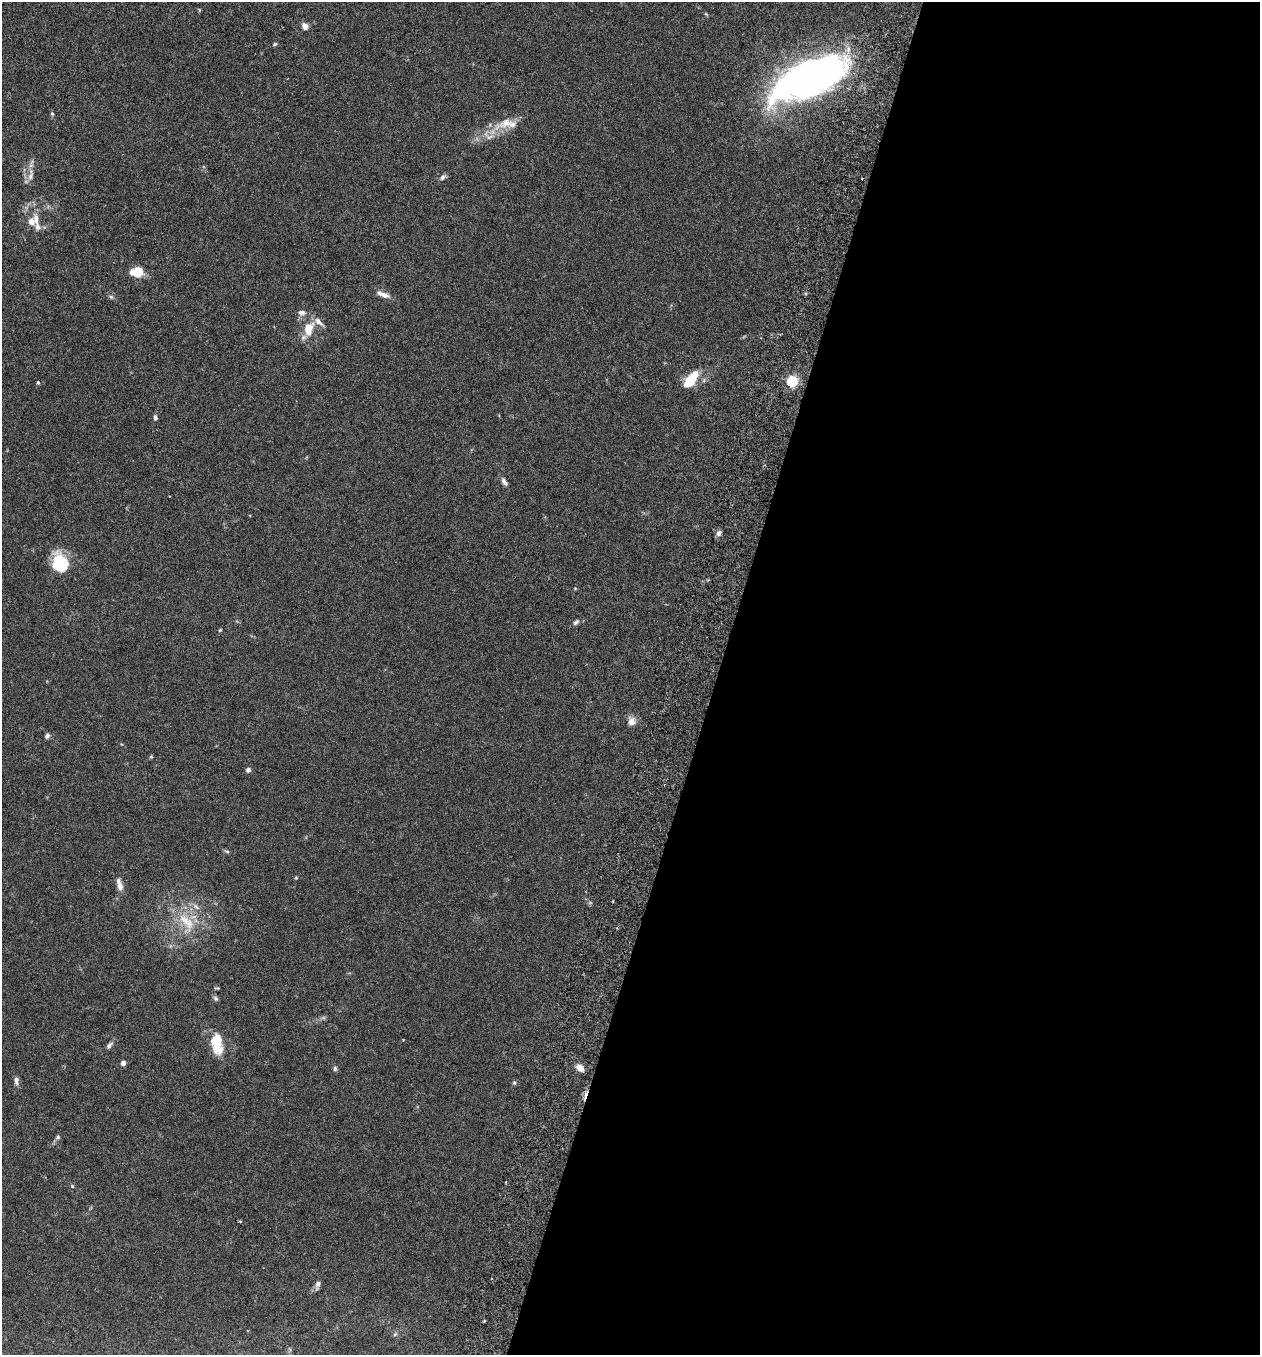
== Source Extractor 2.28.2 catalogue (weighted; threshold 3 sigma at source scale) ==
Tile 12 of 4 x 4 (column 4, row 3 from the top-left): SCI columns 3965-5222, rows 1381-2733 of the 5543 x 5465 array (HDU 1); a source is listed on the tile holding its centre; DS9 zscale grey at full resolution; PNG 1262 x 1357 px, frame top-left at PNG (2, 2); no overlay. Shown black and unused: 43% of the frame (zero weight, under 3 of 6 exposures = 3% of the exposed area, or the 3 px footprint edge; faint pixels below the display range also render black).
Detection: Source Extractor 2.28.2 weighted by HDU 2 'WHT'; one run over the whole footprint, this tile lists its part. Background 0.0173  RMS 0.0019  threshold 0.00795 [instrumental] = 3 sigma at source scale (4.09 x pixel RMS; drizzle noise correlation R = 1.36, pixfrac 0.8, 0.05/0.05 arcsec/px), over >= 5 px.
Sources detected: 54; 2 inside a brighter object's white glare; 1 cosmic-ray / hot-pixel residue — not listed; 6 inside a brighter listed object's ellipse — not listed separately; the other 45 listed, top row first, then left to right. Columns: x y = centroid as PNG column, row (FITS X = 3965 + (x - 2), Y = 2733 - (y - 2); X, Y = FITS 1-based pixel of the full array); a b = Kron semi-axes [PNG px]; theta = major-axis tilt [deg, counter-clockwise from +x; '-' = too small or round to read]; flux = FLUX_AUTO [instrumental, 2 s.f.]
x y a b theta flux
305 26 8 7 - 0.88
275 44 7 4 36 0.23
815 71 59 45 3 60
52 114 5 4 - 0.24
506 123 38 12 24 4.2
31 175 18 7 82 1.3
443 177 8 6 49 0.52
36 218 18 8 -87 1.5
137 271 9 7 5 5.7
384 295 16 7 -20 1.2
111 297 6 5 - 0.34
301 312 10 7 -4 0.7
308 329 17 11 75 3.2
690 381 18 13 38 3.5
792 381 6 5 - 19
38 383 5 4 - 0.21
155 417 6 5 - 0.47
504 482 12 6 -55 0.67
719 533 8 6 53 0.56
60 563 21 15 -68 7.2
575 588 5 3 - 0.15
576 622 9 6 43 0.48
220 630 5 3 - 0.18
632 721 11 9 -77 1.4
47 736 7 5 62 0.44
151 757 5 4 - 0.2
248 770 6 5 - 0.5
227 851 8 4 -9 0.28
296 878 6 4 1 0.18
119 885 17 7 -74 1.1
196 907 10 6 -51 0.73
184 920 32 13 -59 4.9
217 988 7 3 0 0.19
216 998 8 5 -42 0.36
218 1039 31 11 -79 4
109 1045 10 5 48 0.54
123 1063 5 5 - 0.65
580 1068 9 7 -40 1.3
335 1069 7 5 -90 0.35
16 1081 12 6 -90 0.61
514 1083 6 5 - 0.28
58 1137 7 5 51 0.36
240 1221 4 3 - 0.19
318 1284 9 7 69 0.65
395 1334 6 4 19 0.23